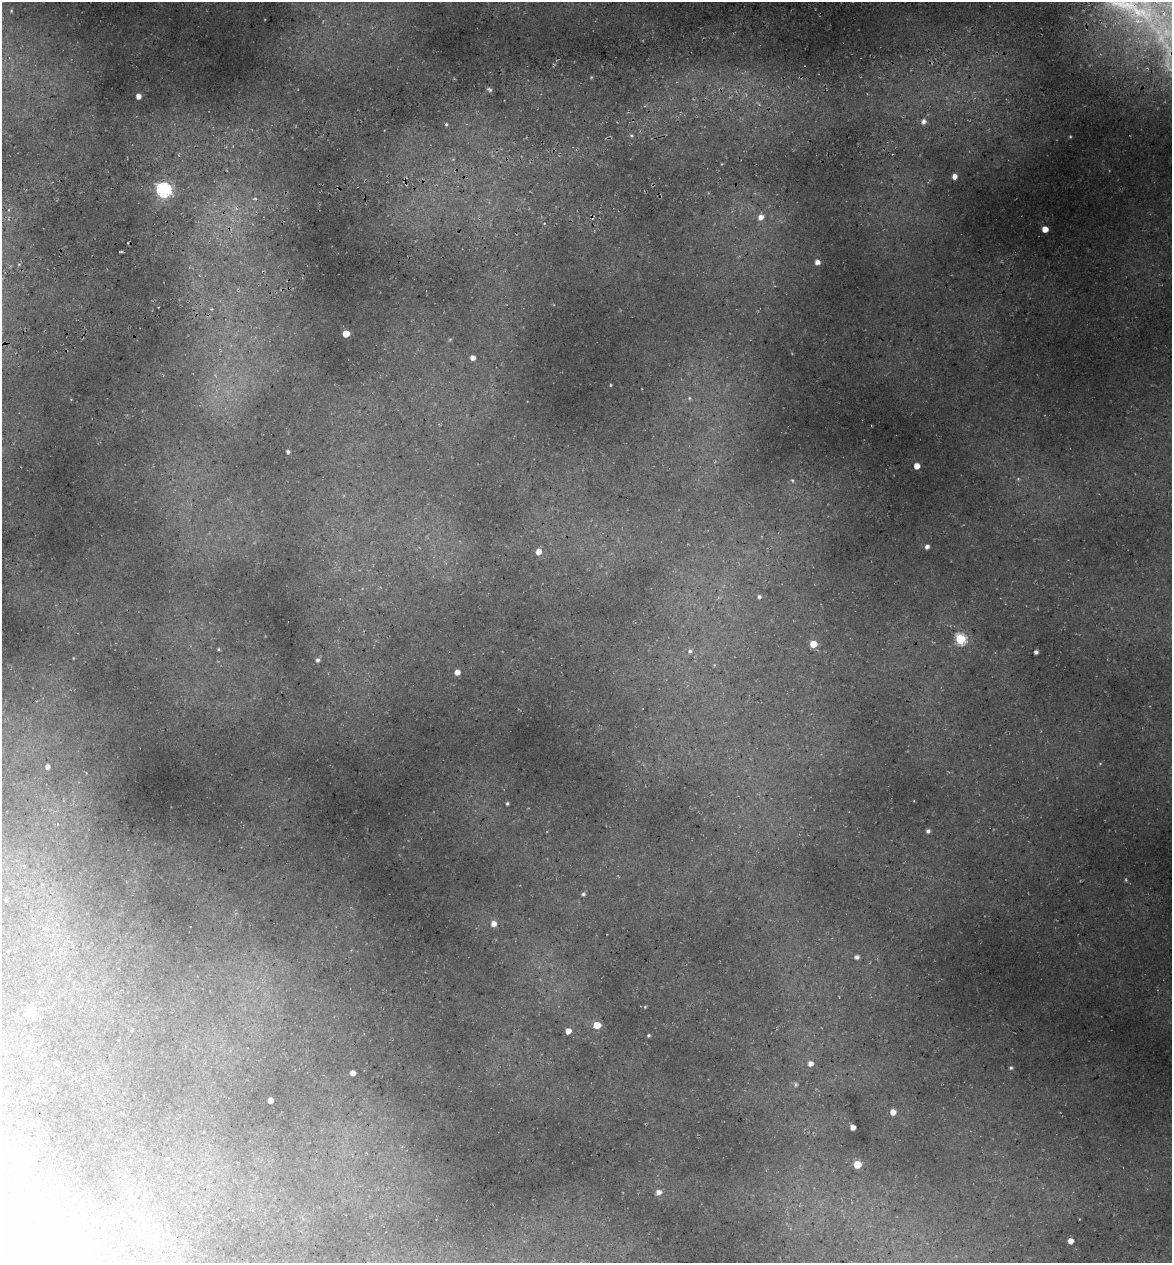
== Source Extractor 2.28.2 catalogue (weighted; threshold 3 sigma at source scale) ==
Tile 10 of 4 x 4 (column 2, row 3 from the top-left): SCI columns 1315-2484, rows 1336-2596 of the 4922 x 5194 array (HDU 1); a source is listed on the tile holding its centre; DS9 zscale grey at full resolution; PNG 1174 x 1265 px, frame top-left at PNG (2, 2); no overlay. Shown black and unused: <1% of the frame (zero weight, under 3 of 5 exposures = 5% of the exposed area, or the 3 px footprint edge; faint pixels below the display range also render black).
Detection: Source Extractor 2.28.2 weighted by HDU 2 'WHT'; one run over the whole footprint, this tile lists its part. Background 0.16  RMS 0.0083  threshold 0.0373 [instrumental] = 3 sigma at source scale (4.5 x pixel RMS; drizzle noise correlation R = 1.50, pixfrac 1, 0.0396/0.0396 arcsec/px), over >= 5 px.
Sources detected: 58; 2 too faint to see at this stretch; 1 inside a brighter object's white glare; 2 cosmic-ray / hot-pixel residue — not listed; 1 inside a brighter listed object's ellipse — not listed separately; the other 52 listed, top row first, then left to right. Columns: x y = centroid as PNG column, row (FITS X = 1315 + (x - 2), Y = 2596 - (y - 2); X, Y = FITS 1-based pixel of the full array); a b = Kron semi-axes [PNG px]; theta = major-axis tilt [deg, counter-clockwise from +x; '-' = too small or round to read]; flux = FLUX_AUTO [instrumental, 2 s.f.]
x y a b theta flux
1163 32 98 47 -54 280
138 96 4 4 - 5.3
923 122 7 5 86 3.1
446 124 4 4 - 1.2
631 135 5 3 - 0.98
954 176 5 4 - 4.9
164 190 7 6 - 180
761 217 7 6 - 5.5
1045 229 5 4 - 10
817 262 5 4 - 5.1
346 333 5 5 - 18
473 358 5 4 - 5.1
610 385 3 2 - 0.71
689 398 5 4 - 1.1
288 451 3 3 - 1.7
917 466 5 4 - 9.5
792 480 5 4 - 1.1
927 546 4 4 - 3.2
538 552 5 5 - 6.9
759 597 4 4 - 1.7
960 639 6 6 - 70
813 644 5 5 - 18
218 649 4 4 - 0.82
690 651 6 5 - 2
1036 652 4 4 - 2.7
73 658 5 3 - 0.61
318 660 6 5 - 2.4
457 672 5 4 - 6.5
47 767 4 4 - 3.8
507 803 3 3 - 1.2
928 831 4 4 - 2.5
1126 880 5 3 - 0.93
583 894 5 5 - 1.7
6 900 7 5 82 1.9
494 923 5 5 - 6.6
857 957 4 4 - 2.1
22 991 5 3 - 0.63
645 1007 4 3 - 0.71
31 1013 5 5 - 38
597 1025 5 5 - 15
568 1031 5 4 - 6.5
649 1035 4 3 - 1.1
810 1063 5 5 - 4.6
1011 1068 4 4 - 1.4
353 1073 4 4 - 5.9
795 1085 6 5 - 1.4
270 1100 4 4 - 6.5
893 1112 5 4 - 6.6
853 1127 4 4 - 6.3
857 1164 5 5 - 24
658 1192 6 5 - 4.8
1070 1241 4 4 - 7.1
Overlapping masked pixels (flux is a lower limit): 1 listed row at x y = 1163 32
Isophote crosses this tile's border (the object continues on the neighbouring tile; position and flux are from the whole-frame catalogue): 1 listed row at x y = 1163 32